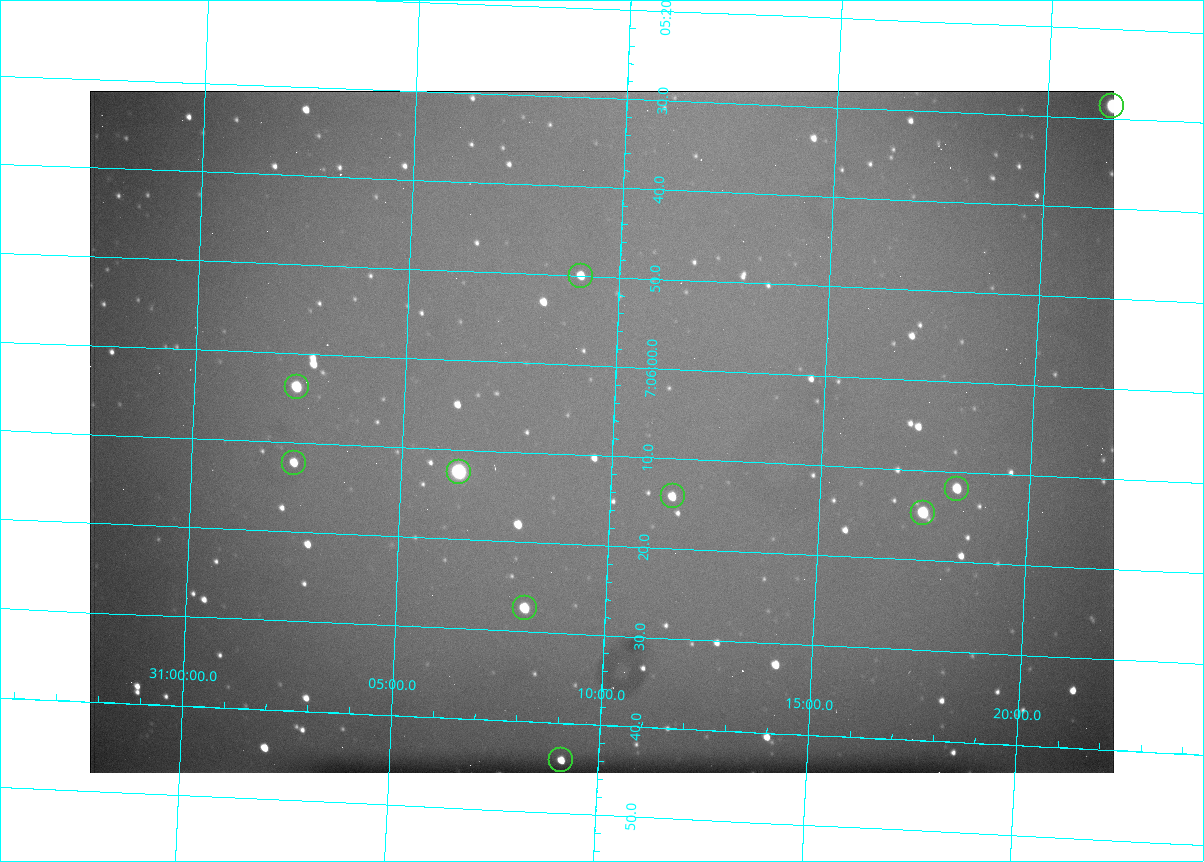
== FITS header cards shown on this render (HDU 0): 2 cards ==
NAXIS1  =                 1024 /fastest changing axis
NAXIS2  =                  682 /next to fastest changing axis

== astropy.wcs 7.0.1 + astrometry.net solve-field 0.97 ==
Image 1024 x 682 px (HDU 0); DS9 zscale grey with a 90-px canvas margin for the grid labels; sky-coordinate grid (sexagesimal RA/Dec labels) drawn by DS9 from the SOLVED WCS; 10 Tycho-2 reference stars matched to detected sources circled (green)
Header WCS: RA---TAN/DEC--TAN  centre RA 07:06:07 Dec +31:10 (106.53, +31.16 deg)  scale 1.44 arcsec/px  FOV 24.5' x 16.3'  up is -93 deg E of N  parity flipped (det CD > 0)
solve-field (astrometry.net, Tycho-2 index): VERIFIED the header's WCS against the Tycho-2 star catalogue (10 matches, 0 conflicts) and refined it, rather than solving blind
Solved WCS: RA---TAN-SIP/DEC--TAN-SIP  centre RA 07:06:07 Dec +31:10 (106.53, +31.16 deg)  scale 1.43 arcsec/px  FOV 24.4' x 16.3'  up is -92 deg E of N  parity flipped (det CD > 0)
The solver's refit moves the header's centre by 0.49 arcsec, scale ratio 0.9964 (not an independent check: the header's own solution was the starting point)
Tycho-2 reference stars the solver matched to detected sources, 10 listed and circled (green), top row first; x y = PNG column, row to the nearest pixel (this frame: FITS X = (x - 90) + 1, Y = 682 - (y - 91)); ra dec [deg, ICRS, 3 dp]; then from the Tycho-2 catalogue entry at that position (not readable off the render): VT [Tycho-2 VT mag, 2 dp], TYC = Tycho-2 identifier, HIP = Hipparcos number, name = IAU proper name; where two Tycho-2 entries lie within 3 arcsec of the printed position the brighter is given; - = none
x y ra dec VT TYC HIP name
1112 106 106.369 +31.359 8.79 2438-636-1 - -
581 276 106.458 +31.151 12.35 2438-728-1 - -
297 387 106.516 +31.041 10.39 2438-398-1 - -
294 463 106.551 +31.041 11.84 2438-663-1 - -
459 472 106.552 +31.106 9.20 2438-180-1 - -
957 489 106.550 +31.305 11.61 2438-184-1 - -
673 496 106.559 +31.192 11.79 2438-1039-1 - -
923 513 106.562 +31.292 10.01 2438-106-1 - -
525 608 106.614 +31.135 11.36 2438-550-1 - -
561 760 106.684 +31.152 11.76 2438-931-1 - -